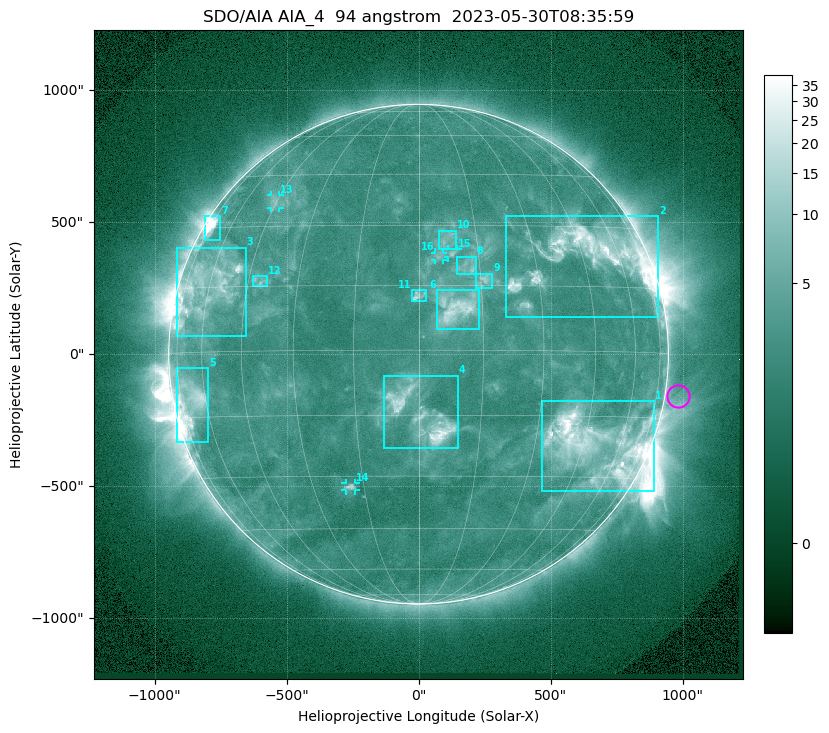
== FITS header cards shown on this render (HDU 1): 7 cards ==
TELESCOP= 'SDO/AIA '           / For AIA: SDO/AIA
INSTRUME= 'AIA_4   '           / For AIA: AIA_ATA1, AIA_ATA2, AIA_ATA3 or AIA_AT
WAVELNTH=                   94 / [angstrom] Wavelength
WAVEUNIT= 'angstrom'           / Wavelength unit: angstrom
DATE-OBS= '2023-05-30T08:35:59.122' / [ISO] Date when observation started; ISO 8
CTYPE1  = 'HPLN-TAN'           / CTYPE1: HPLN
CTYPE2  = 'HPLT-TAN'           / CTYPE2: HPLT

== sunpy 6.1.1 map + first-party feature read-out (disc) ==
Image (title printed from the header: SDO/AIA AIA_4  94 angstrom  2023-05-30T08:35:59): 1024 x 1024 px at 2.4 arcsec/px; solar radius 947 arcsec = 394 px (full disc in frame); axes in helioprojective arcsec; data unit not stated in the header (colour bar unlabelled)
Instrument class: DISC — disc imager (sunpy class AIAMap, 94 A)
Bright regions (active regions / flare kernels): reference = the median radial profile (limb darkening/brightening removed); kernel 9 px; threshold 5 sigma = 3.89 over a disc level ~2.52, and >= 1.15x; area >= 12 px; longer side >= 9 px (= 22 arcsec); searched inside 0.97 R_sun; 16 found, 16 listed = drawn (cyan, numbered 1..; 4 of them under ~33 arcsec drawn as corner ticks so the feature stays visible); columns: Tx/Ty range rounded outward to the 5 arcsec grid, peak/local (2 s.f.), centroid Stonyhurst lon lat
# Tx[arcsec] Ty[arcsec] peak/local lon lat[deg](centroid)
1 465..895 -520..-175 16 +49 -22
2 330..910 140..525 12 +47 +23
3 -915..-655 70..405 8.7 -60 +15
4 -135..150 -355..-80 9.5 +1 -15
5 -920..-795 -335..-50 7.1 -68 -11
6 70..230 95..245 6.5 +9 +10
7 -810..-750 430..525 12 -71 +30
8 145..215 300..370 3.9 +12 +20
9 215..280 250..305 4.7 +16 +16
10 75..145 395..470 3.3 +7 +26
11 -25..30 200..245 4.4 +0 +13
12 -630..-575 255..295 3.4 -41 +16
13 -560..-525 555..605 3.2 -46 +37
14 -275..-240 -515..-490 4.7 -19 -33
15 110..150 365..400 4.2 +8 +23
16 60..90 355..385 3.2 +5 +22
Off-limb structures (1.02-1.3 R_sun): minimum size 162 px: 2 found; the strongest spans PA ~225..310 deg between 1.02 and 1.3 R_sun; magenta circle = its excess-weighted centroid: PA ~260 deg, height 1.05 R_sun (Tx ~985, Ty ~-155 arcsec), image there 1.6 x the reference